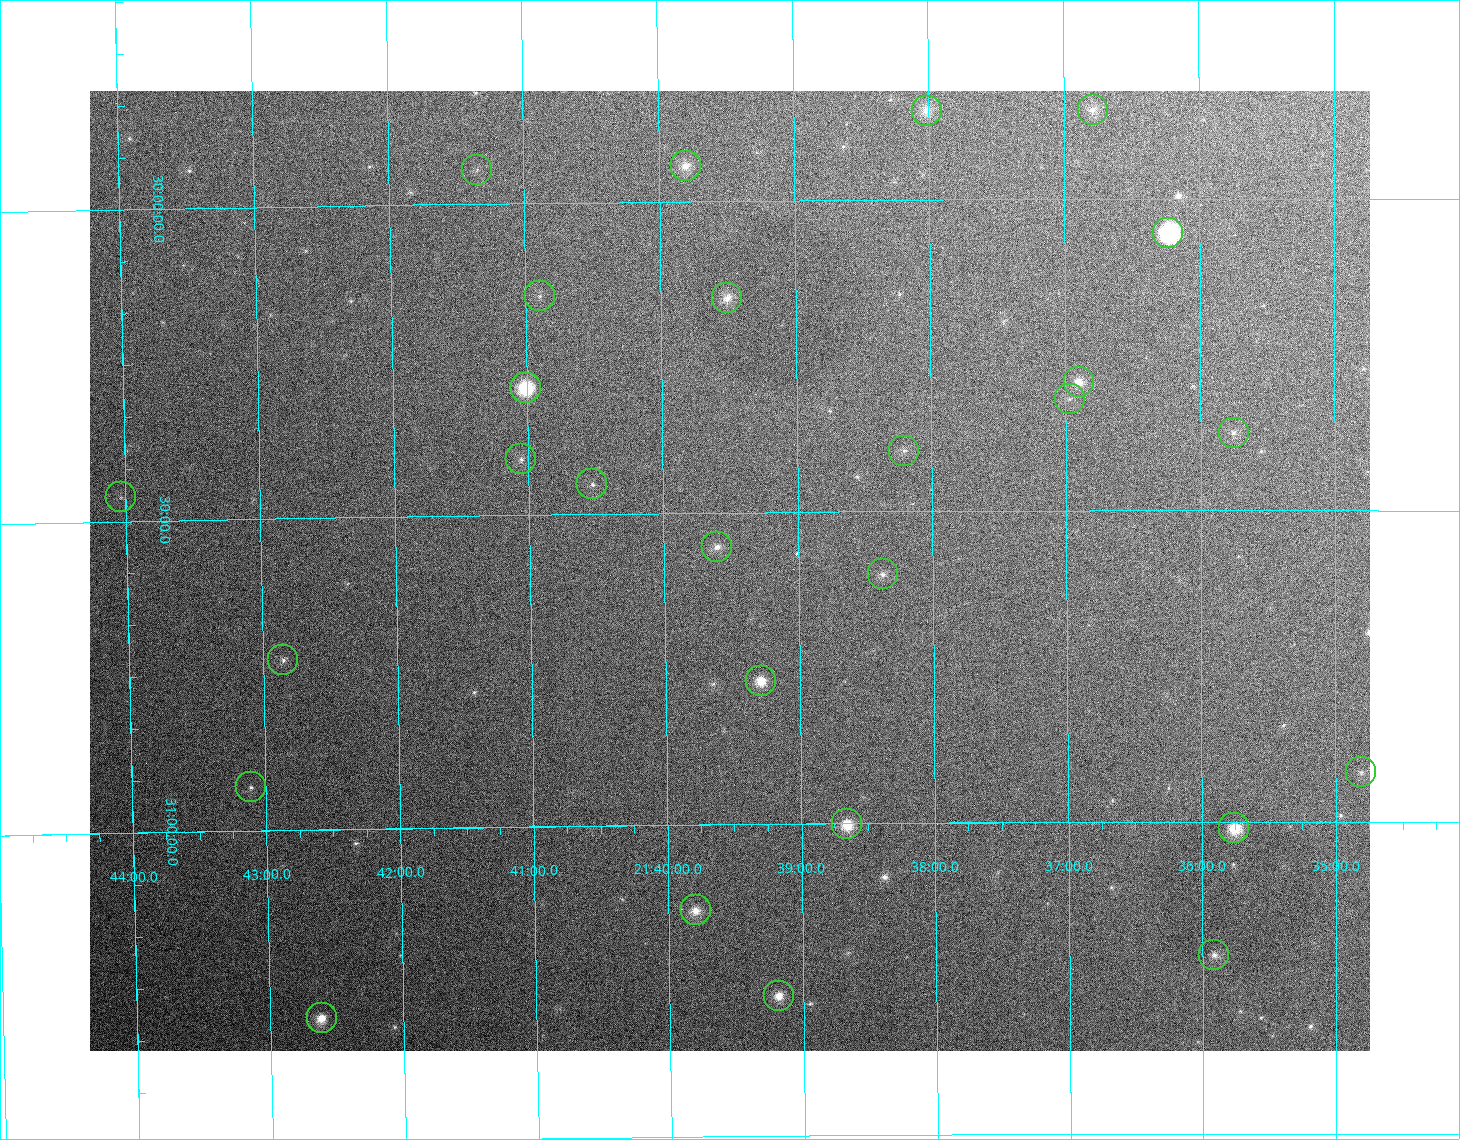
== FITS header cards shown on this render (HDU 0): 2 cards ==
NAXIS1  =                 1280 / length of data axis 1
NAXIS2  =                  960 / length of data axis 2

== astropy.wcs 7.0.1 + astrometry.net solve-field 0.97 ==
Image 1280 x 960 px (HDU 0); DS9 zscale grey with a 90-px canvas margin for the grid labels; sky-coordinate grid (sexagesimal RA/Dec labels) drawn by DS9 from the SOLVED WCS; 27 Tycho-2 reference stars matched to detected sources circled (green)
Header WCS: none
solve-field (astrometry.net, Tycho-2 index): SOLVED blind (the file carries no WCS)
Solved WCS: RA---TAN-SIP/DEC--TAN-SIP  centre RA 21:39:31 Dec +30:36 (324.88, +30.59 deg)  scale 5.77 arcsec/px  FOV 123.2' x 92.4'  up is -179 deg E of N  parity flipped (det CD > 0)
(file carries no celestial WCS; the grid is the blind solution)
Tycho-2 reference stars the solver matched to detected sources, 27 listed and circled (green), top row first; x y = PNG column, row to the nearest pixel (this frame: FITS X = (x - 90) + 1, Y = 960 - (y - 91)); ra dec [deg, ICRS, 3 dp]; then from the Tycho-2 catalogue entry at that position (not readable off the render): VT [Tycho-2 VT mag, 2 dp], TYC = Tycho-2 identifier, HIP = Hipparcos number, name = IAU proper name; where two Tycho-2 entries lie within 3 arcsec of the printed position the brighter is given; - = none
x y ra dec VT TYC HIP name
1093 110 324.196 +29.858 8.86 2200-1455-1 - -
927 111 324.503 +29.858 8.13 2201-1006-1 106814 -
686 166 324.950 +29.944 8.39 2201-1495-1 106959 -
477 170 325.336 +29.945 9.85 2201-1479-1 - -
1168 233 324.058 +30.055 6.36 2717-1199-1 106661 -
540 296 325.224 +30.150 9.25 2717-21-1 - -
727 298 324.876 +30.156 8.32 2717-7-1 106940 -
1079 382 324.225 +30.294 8.99 2717-297-1 - -
526 388 325.251 +30.297 7.32 2717-625-1 107059 -
1070 399 324.242 +30.321 9.55 2717-433-1 - -
1234 433 323.938 +30.376 9.67 2704-84-1 - -
904 451 324.551 +30.403 9.43 2717-927-1 - -
521 459 325.263 +30.411 9.22 2717-347-1 - -
592 484 325.131 +30.453 10.26 2717-1295-1 - -
121 497 326.009 +30.462 10.29 2717-1021-1 - -
717 547 324.901 +30.555 9.44 2717-1191-1 - -
883 574 324.593 +30.601 9.25 2717-1677-1 - -
283 660 325.712 +30.727 9.89 2717-979-1 - -
761 681 324.822 +30.771 8.92 2717-1035-1 - -
1361 772 323.702 +30.920 9.12 2704-1345-1 - -
251 787 325.778 +30.931 10.47 2717-584-1 - -
847 824 324.664 +31.002 8.47 2717-968-1 - -
1234 828 323.941 +31.010 8.06 2704-745-1 106622 -
696 910 324.949 +31.137 8.43 2717-566-1 - -
1214 955 323.978 +31.214 8.76 2704-1609-1 - -
779 996 324.795 +31.275 9.29 2717-370-1 - -
322 1018 325.653 +31.302 8.64 2717-1926-1 - -